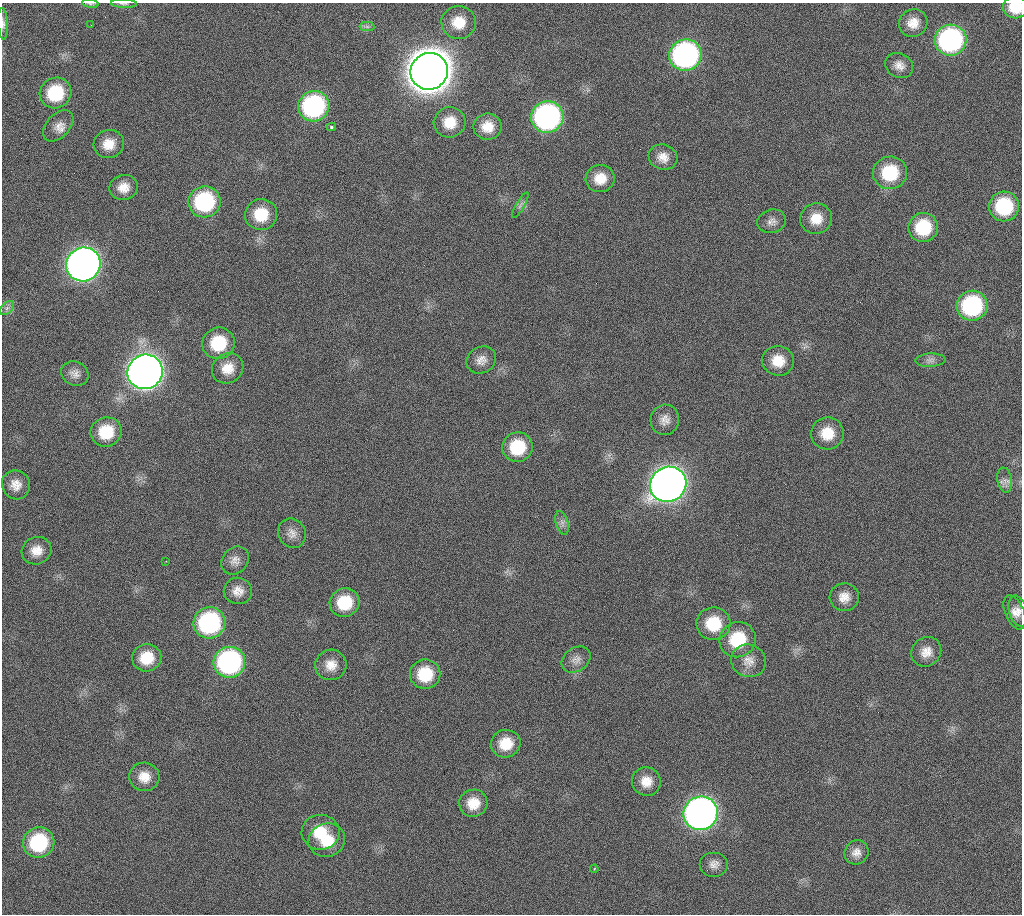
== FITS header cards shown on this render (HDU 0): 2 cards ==
NAXIS1  =                 1020 / length of data axis 1
NAXIS2  =                 912  / length of data axis 2

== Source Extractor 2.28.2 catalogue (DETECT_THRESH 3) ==
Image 1020 x 912 px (HDU 0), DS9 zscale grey, 1 PNG px = 1 image px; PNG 1024 x 916 px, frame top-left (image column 1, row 912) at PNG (2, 3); each listed source drawn as its Kron ellipse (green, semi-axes under 4 px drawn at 4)
Background 269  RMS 17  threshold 51.2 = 3 sigma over >= 5 px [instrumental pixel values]
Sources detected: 79; all 79 listed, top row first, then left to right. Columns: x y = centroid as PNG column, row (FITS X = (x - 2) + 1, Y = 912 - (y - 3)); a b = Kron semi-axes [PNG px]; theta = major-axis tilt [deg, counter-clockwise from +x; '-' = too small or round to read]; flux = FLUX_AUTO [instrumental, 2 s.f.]
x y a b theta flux
90 4 8 4 -8 2.1e+03
124 4 13 3 -2 2.4e+03
1015 7 12 11 - 2.6e+04
459 22 17 16 - 2.5e+04
913 23 14 13 - 1.5e+04
3 24 16 5 -87 4.5e+03
91 25 2 2 - 1.7e+03
367 27 7 4 -1 2.9e+03
951 40 16 15 - 2.5e+05
685 55 16 15 - 3.5e+05
899 65 14 12 -28 1.0e+04
429 71 19 18 - 4.7e+06
56 93 16 15 - 6.0e+04
314 106 16 15 - 2.0e+05
547 117 16 15 - 3.5e+05
450 122 16 15 - 2.3e+04
58 126 18 11 47 1.1e+04
331 127 5 4 - 1.9e+03
487 127 14 13 - 1.9e+04
109 144 15 14 - 1.9e+04
663 157 14 12 -17 1.3e+04
890 173 17 16 - 6.0e+04
600 179 14 13 - 2.0e+04
124 187 14 12 13 1.5e+04
205 202 16 15 - 1.3e+05
520 205 14 4 59 3.4e+03
1004 206 15 15 - 7.7e+04
261 214 16 15 - 3.8e+04
816 219 16 15 - 2.2e+04
772 221 14 11 16 8.3e+03
923 227 15 14 - 5.4e+04
83 264 17 16 - 1.1e+06
972 306 15 15 - 1.4e+05
7 308 8 5 45 3.7e+03
218 343 16 15 - 5.1e+04
481 360 15 13 29 1.1e+04
930 360 15 6 3 5.7e+03
778 361 16 15 - 2.4e+04
228 368 16 14 37 1.9e+04
145 372 18 17 - 1.6e+06
75 374 14 12 -27 8.5e+03
665 420 15 14 - 1.1e+04
106 432 16 14 18 4.0e+04
827 433 16 16 - 2.7e+04
517 447 15 15 - 4.8e+04
1005 480 12 7 -81 5.5e+03
668 484 18 17 - 1.5e+06
16 485 15 14 - 1.4e+04
562 523 12 6 -75 5.1e+03
292 533 15 13 -60 1.0e+04
36 551 15 13 24 1.6e+04
235 560 15 12 47 9.2e+03
166 561 2 2 - 7.2e+02
238 591 14 13 - 1.3e+04
844 597 14 14 - 1.4e+04
345 603 15 14 - 4.4e+04
1018 611 16 9 -74 8.4e+03
1015 612 18 9 -67 9.8e+03
209 623 16 15 - 1.8e+05
713 624 17 16 - 4.5e+04
738 640 18 17 - 5.6e+04
926 652 16 14 44 1.4e+04
147 658 15 13 12 3.0e+04
576 659 16 11 35 9.1e+03
749 661 17 16 - 1.5e+04
229 662 16 15 - 2.6e+05
331 665 16 15 - 1.6e+04
425 674 15 14 - 4.4e+04
506 744 15 14 - 2.7e+04
144 777 15 14 - 1.8e+04
646 781 14 14 - 1.7e+04
473 803 14 13 - 2.1e+04
701 813 17 16 - 9.0e+05
320 832 19 17 -2 3.5e+04
327 840 18 16 19 3.2e+04
39 842 16 15 - 8.7e+04
856 852 12 11 - 9.5e+03
714 864 14 12 0 9.2e+03
594 869 4 4 - 1.2e+03
At the frame edge (FLAGS 8, measured only in part): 4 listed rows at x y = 90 4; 124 4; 1015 7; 3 24